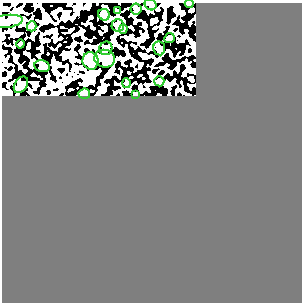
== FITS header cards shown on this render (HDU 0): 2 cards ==
NAXIS1  =                  300
NAXIS2  =                  300

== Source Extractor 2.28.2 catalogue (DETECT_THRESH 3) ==
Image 300 x 300 px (HDU 0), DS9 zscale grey, 1 PNG px = 1 image px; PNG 304 x 304 px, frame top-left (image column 1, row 300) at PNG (2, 3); each listed source drawn as its Kron ellipse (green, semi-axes under 4 px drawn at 4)
Background 0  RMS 0.36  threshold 1.07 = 3 sigma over >= 5 px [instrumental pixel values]
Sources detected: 21; all 21 listed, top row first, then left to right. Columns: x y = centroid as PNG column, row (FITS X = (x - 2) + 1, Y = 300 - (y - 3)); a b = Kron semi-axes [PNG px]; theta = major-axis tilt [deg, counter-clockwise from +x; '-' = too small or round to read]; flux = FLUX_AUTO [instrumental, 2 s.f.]
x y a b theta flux
150 4 6 5 - 58
189 4 4 3 - 45
136 9 5 5 - 37
117 11 3 3 - 24
104 15 6 5 - 470
6 21 16 6 6 130
118 25 6 6 - 150
32 26 5 4 - 150
123 29 5 4 - 46
169 38 5 4 - 190
20 44 4 4 - 100
106 48 7 6 - 94
159 48 7 6 - 57
105 59 10 8 -14 110
91 61 9 8 - 2000
42 66 8 6 -11 50
159 81 5 5 - 200
126 83 5 4 - 43
21 85 9 6 56 59
84 94 6 5 - 430
136 94 4 3 - 49
At the frame edge (FLAGS 8, measured only in part): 3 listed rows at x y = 150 4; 189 4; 6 21